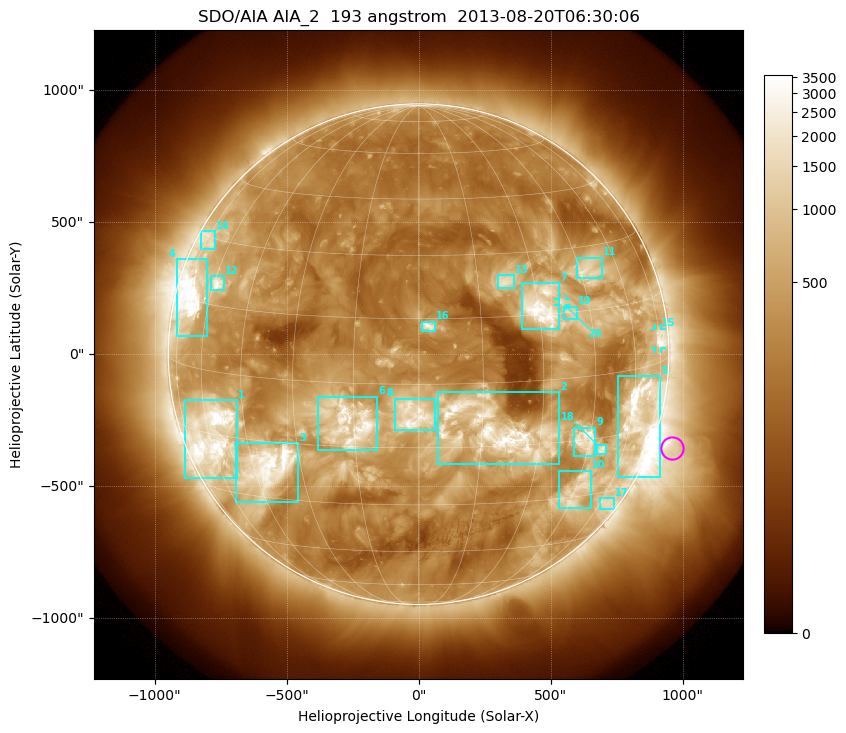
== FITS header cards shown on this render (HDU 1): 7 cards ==
TELESCOP= 'SDO/AIA'
INSTRUME= 'AIA_2'
WAVELNTH=                  193
WAVEUNIT= 'angstrom'
DATE-OBS= '2013-08-20T06:30:06.84'
CTYPE1  = 'HPLN-TAN'
CTYPE2  = 'HPLT-TAN'

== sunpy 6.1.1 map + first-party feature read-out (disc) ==
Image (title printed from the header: SDO/AIA AIA_2  193 angstrom  2013-08-20T06:30:06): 1024 x 1024 px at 2.4 arcsec/px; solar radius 948 arcsec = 395 px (full disc in frame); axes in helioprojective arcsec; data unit not stated in the header (colour bar unlabelled)
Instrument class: DISC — disc imager (sunpy class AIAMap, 193 A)
Bright regions (active regions / flare kernels): reference = the median radial profile (limb darkening/brightening removed); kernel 9 px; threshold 5 sigma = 843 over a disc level ~302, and >= 1.15x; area >= 12 px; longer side >= 9 px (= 22 arcsec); searched inside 0.97 R_sun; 23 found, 20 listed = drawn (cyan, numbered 1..; 2 of them under ~33 arcsec drawn as corner ticks so the feature stays visible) (cap 20 boxes per figure: the strongest are kept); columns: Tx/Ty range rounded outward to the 5 arcsec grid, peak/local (2 s.f.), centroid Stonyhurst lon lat
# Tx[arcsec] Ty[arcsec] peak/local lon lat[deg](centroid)
1 -885..-685 -470..-175 12 -58 -15
2 75..535 -415..-145 12 +18 -11
3 -690..-455 -565..-335 15 -40 -22
4 -920..-800 70..360 14 -70 +16
5 755..915 -465..-85 14 +63 -11
6 -380..-155 -365..-160 10 -16 -9
7 390..535 90..270 13 +31 +17
8 -90..65 -285..-165 11 -1 -7
9 585..670 -385..-275 10 +44 -15
10 530..655 -585..-440 5.9 +46 -28
11 600..695 285..365 6.6 +48 +24
12 -790..-735 240..295 9.5 -59 +20
13 300..365 250..300 6 +22 +23
14 -825..-770 395..465 4.3 -73 +29
15 895..920 20..95 8.4 +74 +5
16 15..65 85..125 7.5 +3 +13
17 685..740 -585..-545 4.2 +64 -33
18 675..710 -380..-340 6.4 +50 -18
19 550..600 135..180 4.3 +39 +15
20 530..560 185..210 4.7 +37 +18
Off-limb structures (1.02-1.3 R_sun): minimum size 162 px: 2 found; the strongest spans PA ~215..290 deg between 1.02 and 1.3 R_sun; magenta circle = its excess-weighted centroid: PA ~250 deg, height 1.08 R_sun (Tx ~960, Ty ~-355 arcsec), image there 4.1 x the reference